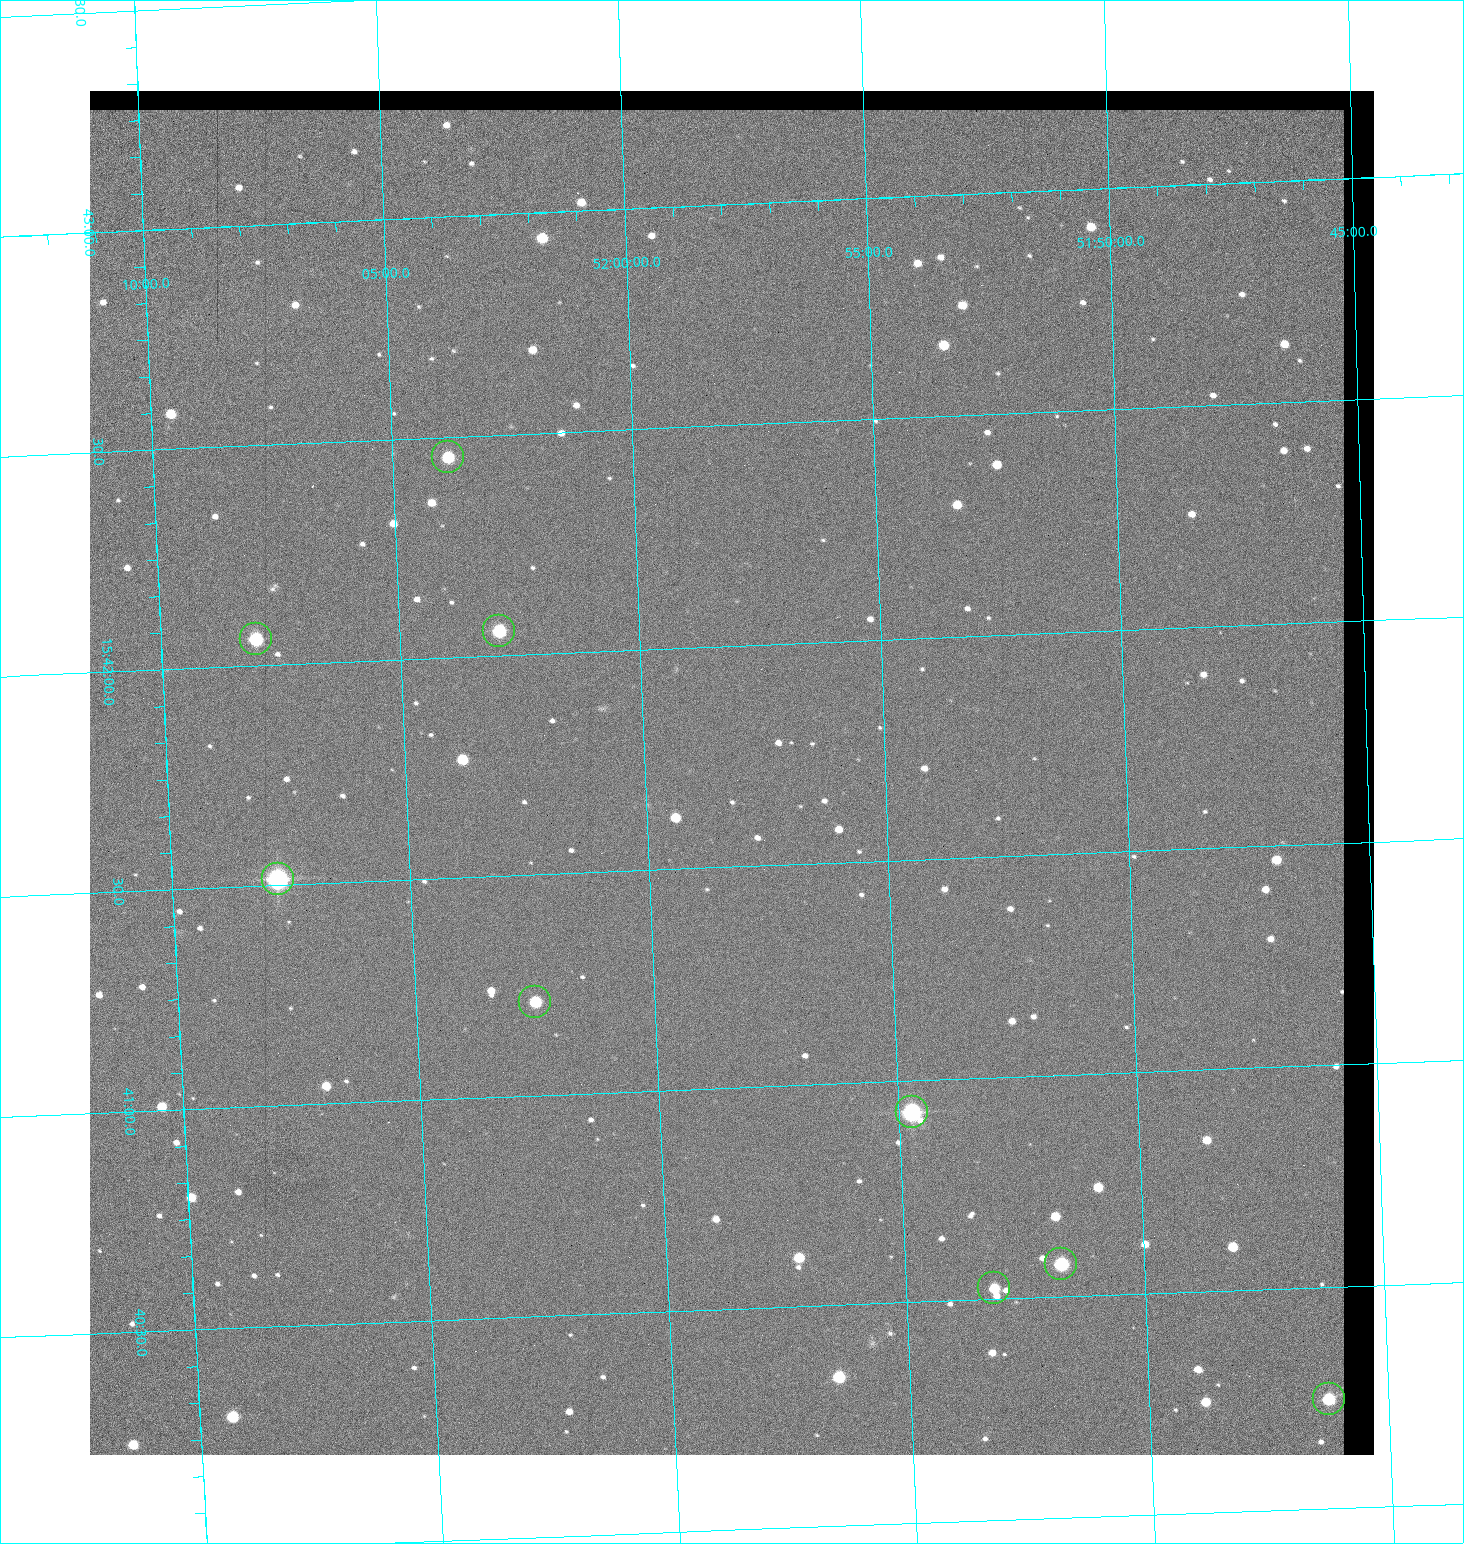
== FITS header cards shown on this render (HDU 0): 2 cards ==
NAXIS1  =                 1284 / length of data axis 1
NAXIS2  =                 1364 / length of data axis 2

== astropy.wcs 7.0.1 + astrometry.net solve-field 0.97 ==
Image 1284 x 1364 px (HDU 0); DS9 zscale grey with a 90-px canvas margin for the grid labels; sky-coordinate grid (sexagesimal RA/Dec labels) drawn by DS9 from the SOLVED WCS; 9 Tycho-2 reference stars matched to detected sources circled (green)
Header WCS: RA---TAN/DEC--TAN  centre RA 15:41:43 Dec +51:58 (235.43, +51.97 deg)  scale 1.26 arcsec/px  FOV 26.9' x 28.5'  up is +92 deg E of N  parity flipped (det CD > 0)
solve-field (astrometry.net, Tycho-2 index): VERIFIED the header's WCS against the Tycho-2 star catalogue (9 matches, 0 conflicts) and refined it, rather than solving blind
Solved WCS: RA---TAN-SIP/DEC--TAN-SIP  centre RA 15:41:43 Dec +51:58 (235.43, +51.97 deg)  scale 1.25 arcsec/px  FOV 26.8' x 28.5'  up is +92 deg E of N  parity flipped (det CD > 0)
The solver's refit moves the header's centre by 0.45 arcsec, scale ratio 0.9963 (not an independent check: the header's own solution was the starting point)
Tycho-2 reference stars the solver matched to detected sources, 9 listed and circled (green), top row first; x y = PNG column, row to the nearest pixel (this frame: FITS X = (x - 90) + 1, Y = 1364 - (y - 91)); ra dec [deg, ICRS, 3 dp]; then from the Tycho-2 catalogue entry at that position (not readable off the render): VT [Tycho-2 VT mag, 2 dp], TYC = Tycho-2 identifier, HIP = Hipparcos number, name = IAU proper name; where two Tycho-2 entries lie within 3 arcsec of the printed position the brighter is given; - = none
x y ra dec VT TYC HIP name
448 457 235.614 +52.064 11.61 3489-1132-1 - -
499 631 235.514 +52.049 11.19 3489-1407-1 - -
256 639 235.515 +52.133 11.12 3489-1380-1 - -
278 879 235.378 +52.130 9.31 3489-1322-1 76850 -
535 1002 235.303 +52.042 11.52 3489-958-1 - -
912 1112 235.232 +51.912 9.59 3489-824-1 - -
1061 1264 235.143 +51.862 10.97 3489-1016-1 - -
994 1288 235.131 +51.886 12.29 3489-908-1 - -
1329 1399 235.062 +51.771 11.53 3489-1453-1 - -